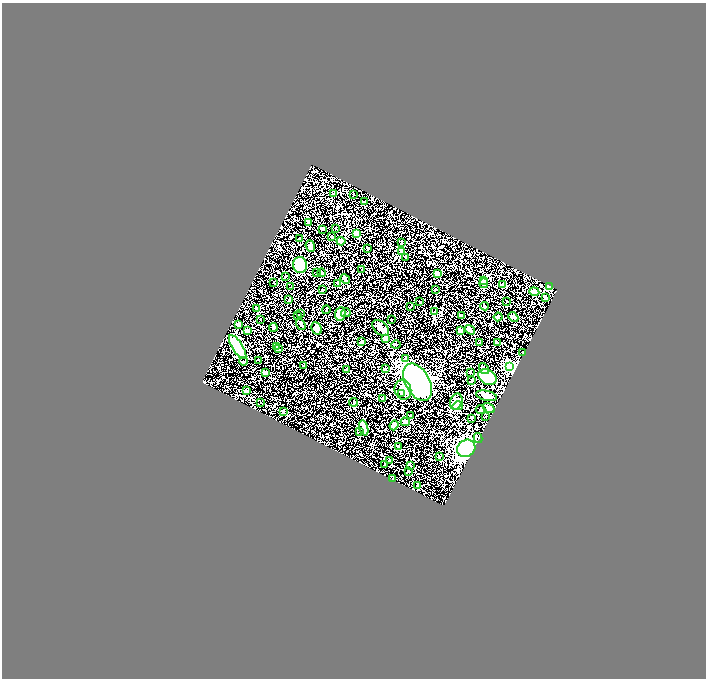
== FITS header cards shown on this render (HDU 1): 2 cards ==
NAXIS1  =                 1408
NAXIS2  =                 1352

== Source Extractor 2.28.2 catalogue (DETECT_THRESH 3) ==
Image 1408 x 1352 px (HDU 1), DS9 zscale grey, zoomed out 1/2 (1 PNG px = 2 x 2 image px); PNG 708 x 680 px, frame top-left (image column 1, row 1351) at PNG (2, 3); each listed source drawn as its Kron ellipse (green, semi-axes under 4 px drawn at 4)
Background 0.621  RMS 0.022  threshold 0.0662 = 3 sigma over >= 5 px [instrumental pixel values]
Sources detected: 110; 1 cannot appear on this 1/2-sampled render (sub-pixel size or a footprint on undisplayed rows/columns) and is neither listed nor drawn; the other 109 listed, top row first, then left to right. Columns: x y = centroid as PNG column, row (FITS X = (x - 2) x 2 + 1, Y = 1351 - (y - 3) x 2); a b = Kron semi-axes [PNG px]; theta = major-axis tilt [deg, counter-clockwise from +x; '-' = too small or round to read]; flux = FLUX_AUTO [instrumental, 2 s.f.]
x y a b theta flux
334 193 3 2 - 2
353 194 2 2 - 2.4
365 201 2 2 - 5.2
309 223 4 3 - 5.8
335 228 2 2 - 2.2
322 229 4 3 - 5
356 234 3 3 - 62
332 237 2 2 - 7.5
299 238 3 2 - 1.6
341 241 4 3 - 14
402 242 3 3 - 3.6
310 246 6 4 -68 12
368 249 3 2 - 2
401 252 3 2 - 6.8
406 257 2 2 - 2.8
300 265 8 7 - 170
362 270 2 2 - 1.4
316 273 2 2 - 1.6
322 273 4 3 - 5.3
437 274 2 2 - 40
285 276 2 2 - 2.3
345 279 5 3 - 10
484 281 3 2 - 10
274 283 2 2 - 2.4
338 283 2 2 - 4.2
484 283 4 4 - 38
502 285 3 2 - 3.2
291 287 2 1 - 1.2
550 287 3 3 - 19
322 290 4 3 - 3.5
435 290 3 2 - 1.9
534 292 5 3 - 31
546 298 3 3 - 5.4
289 300 3 2 - 2.7
506 301 2 1 - 1.2
419 302 2 2 - 1.5
484 306 4 2 - 3.3
410 307 2 1 - 2.1
256 309 3 2 - 1.2
326 310 4 2 - 3.3
434 312 2 2 - 1.9
346 313 5 3 - 4.9
300 314 2 1 - 1.2
340 314 7 5 82 63
298 315 3 2 - 2.3
462 316 3 2 - 2.3
498 317 4 3 - 3.9
513 317 6 3 -41 6.5
260 319 2 1 - 0.94
391 319 3 2 - 2.2
239 324 4 3 - 15
301 325 6 2 -56 4.5
273 327 4 2 - 7.8
317 328 6 5 - 21
381 328 10 6 -43 24
470 330 5 3 - 16
248 331 4 2 - 3.4
461 331 4 3 - 16
386 338 2 2 - 57
362 342 4 3 - 5.7
480 343 2 2 - 2.3
497 343 3 2 - 3.7
396 345 5 2 - 3
238 347 14 5 -58 290
276 347 4 2 - 2.7
278 348 3 2 - 2.5
523 353 2 1 - 2.4
406 358 2 2 - 13
258 360 2 2 - 1.6
243 361 4 3 - 4.4
303 365 3 2 - 3
510 367 4 4 - 680
347 369 2 2 - 6.3
385 369 4 3 - 3.7
484 369 6 3 -54 8.2
470 372 2 2 - 2.1
265 373 3 3 - 6.2
487 377 10 7 -34 130
471 381 3 2 - 2.6
418 382 20 12 -61 990
403 390 10 8 -74 36
247 391 4 3 - 6.7
401 394 3 2 - 3.2
486 396 11 5 -14 32
383 398 3 2 - 2
456 401 8 6 71 30
261 402 2 1 - 1.2
354 402 4 3 - 3.4
458 406 5 4 - 73
489 408 6 4 -31 16
480 409 5 3 - 5.8
283 412 3 2 - 4.9
411 416 3 2 - 4.9
485 417 3 2 - 1.3
471 418 2 2 - 1.7
405 422 4 2 - 16
394 425 5 4 - 22
364 428 8 3 -75 25
360 431 3 3 - 5.4
478 438 5 2 - 3.9
398 447 3 2 - 2.8
466 448 10 8 36 570
439 457 2 2 - 3.9
390 461 3 2 - 5.2
385 465 3 2 - 2
411 465 3 2 - 1.6
408 472 4 2 - 2.8
393 479 2 2 - 2.7
417 486 2 2 - 2.9
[1 sub-pixel or undisplayed-footprint detection neither listed nor drawn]